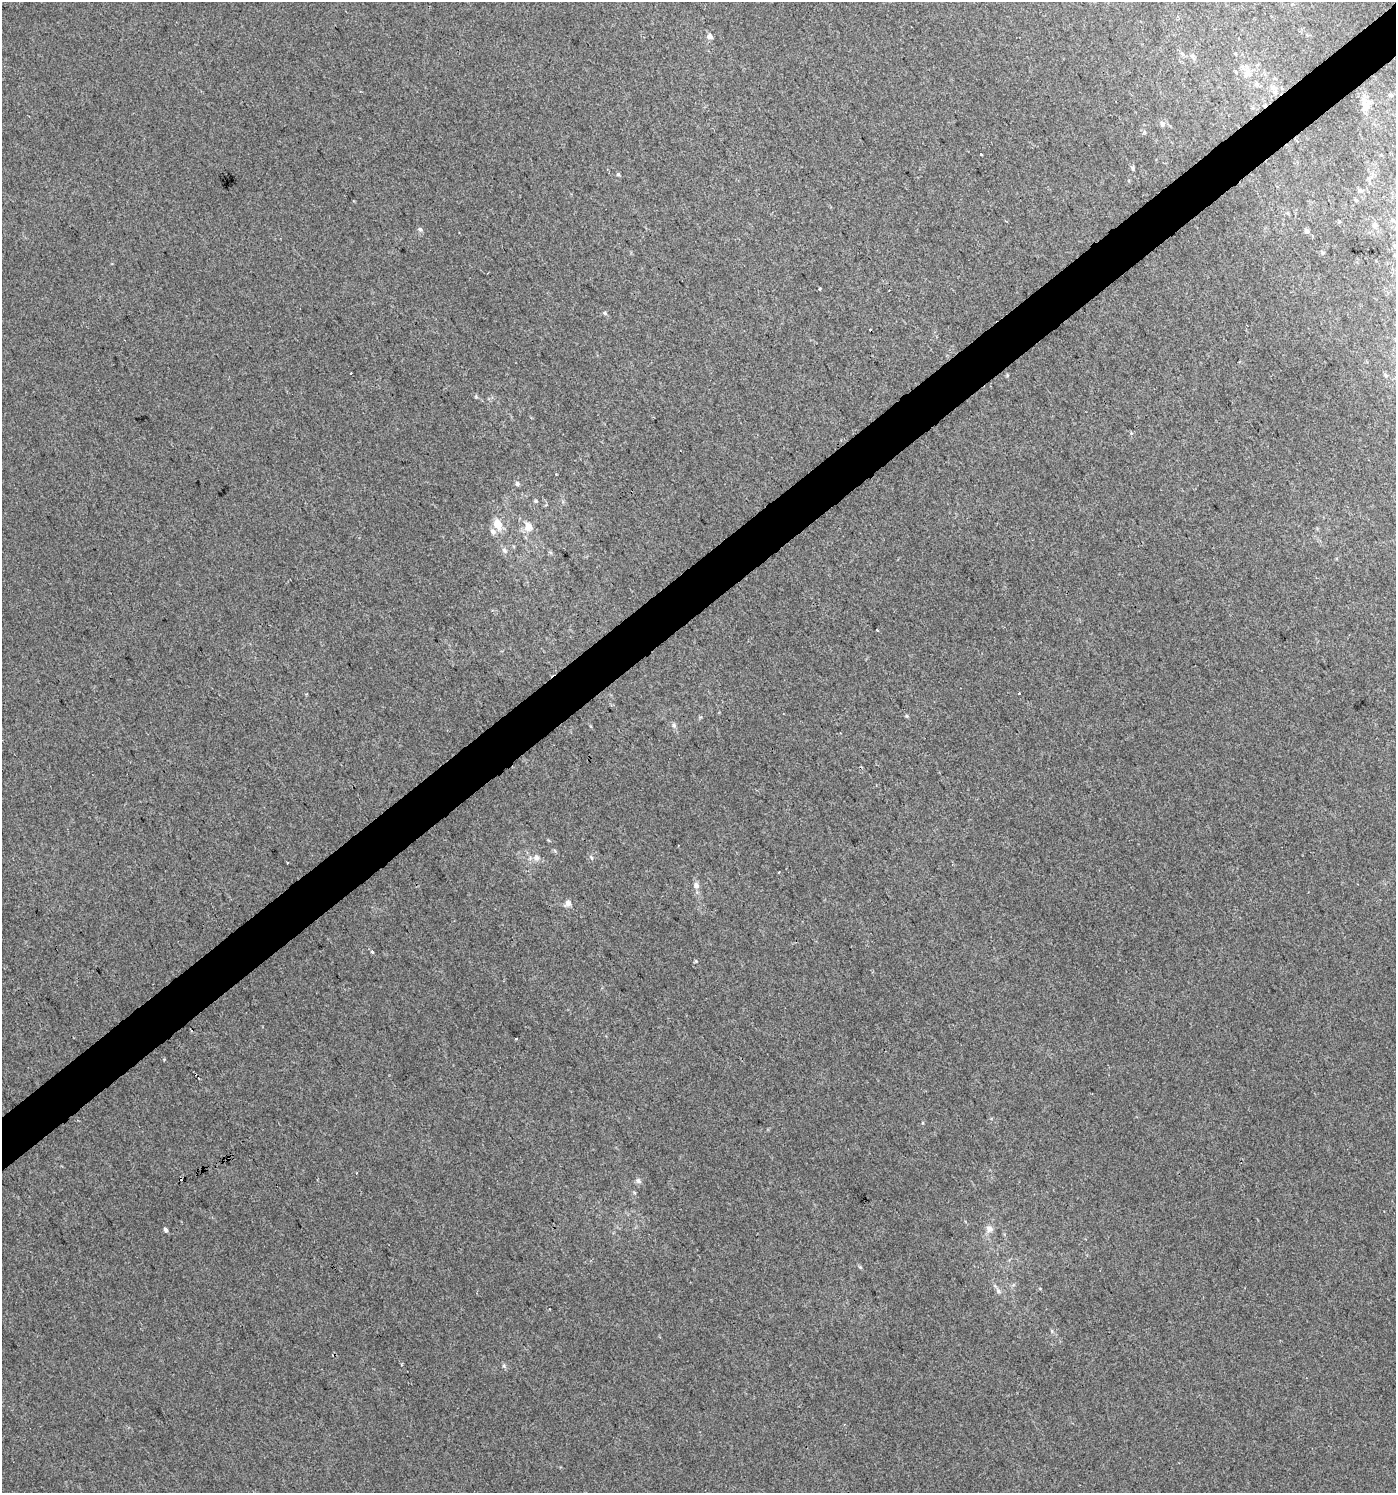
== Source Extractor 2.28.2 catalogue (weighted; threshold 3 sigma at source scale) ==
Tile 10 of 4 x 4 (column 2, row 3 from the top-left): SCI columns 1526-2919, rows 1495-2985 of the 5903 x 5967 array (HDU 1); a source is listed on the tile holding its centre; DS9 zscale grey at full resolution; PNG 1398 x 1495 px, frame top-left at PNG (2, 2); no overlay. Shown black and unused: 4% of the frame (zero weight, under 2 of 3 exposures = <1% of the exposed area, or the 3 px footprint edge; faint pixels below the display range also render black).
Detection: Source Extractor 2.28.2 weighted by HDU 2 'WHT'; one run over the whole footprint, this tile lists its part. Background 0.00676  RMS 0.0064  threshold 0.0287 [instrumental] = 3 sigma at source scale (4.5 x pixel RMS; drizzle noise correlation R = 1.50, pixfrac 1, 0.0396/0.0396 arcsec/px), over >= 5 px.
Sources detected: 51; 3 cosmic-ray / hot-pixel residue — not listed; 1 inside a brighter listed object's ellipse — not listed separately; the other 47 listed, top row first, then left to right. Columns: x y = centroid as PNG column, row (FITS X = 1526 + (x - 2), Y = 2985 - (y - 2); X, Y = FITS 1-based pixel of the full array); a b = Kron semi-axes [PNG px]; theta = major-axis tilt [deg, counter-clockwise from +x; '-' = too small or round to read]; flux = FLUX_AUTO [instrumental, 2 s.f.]
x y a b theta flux
710 36 7 6 - 2.4
1192 56 7 6 - 1.6
1236 72 6 3 -71 0.67
1247 73 18 9 79 6.3
1274 88 11 7 -31 4
1390 95 6 5 - 1.2
1365 105 21 10 -71 8.2
1162 124 7 5 -72 1.6
981 154 3 3 - 3.3
1133 168 5 5 - 1
618 174 5 4 - 0.79
1369 179 7 4 -71 1.2
1360 191 7 6 - 1.5
1356 200 5 4 - 0.87
1375 225 7 5 1 1.4
420 229 7 6 - 1.4
1307 231 7 6 - 1.6
819 288 3 3 - 5.5
605 313 5 5 - 0.88
870 329 3 3 - 3.8
350 373 3 3 - 2.1
1007 375 5 3 - 0.68
1385 375 6 4 -87 0.93
476 396 5 5 - 0.8
517 483 7 6 - 1.4
536 501 5 5 - 0.88
498 524 10 8 -69 10
528 527 10 9 - 6.6
493 532 9 7 -31 2.4
504 550 8 6 -35 1.8
877 630 3 3 - 3.6
1019 693 3 2 - 0.56
907 716 5 4 - 0.81
674 725 7 6 - 1.5
537 858 9 8 - 2.9
591 858 7 4 -70 1.1
287 863 3 2 - 1.7
696 885 8 7 - 2.6
568 903 9 7 39 2.9
372 952 4 3 - 3.9
516 1039 3 2 - 0.7
638 1181 8 6 -44 1.8
989 1229 11 9 -35 3.3
166 1230 6 4 -63 1.4
860 1267 7 4 -44 0.83
998 1291 9 6 -46 2.1
1052 1331 6 4 -72 0.85
Unlisted compact peaks at least as high as the median listed source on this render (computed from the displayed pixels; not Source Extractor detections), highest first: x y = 504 1366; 696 961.